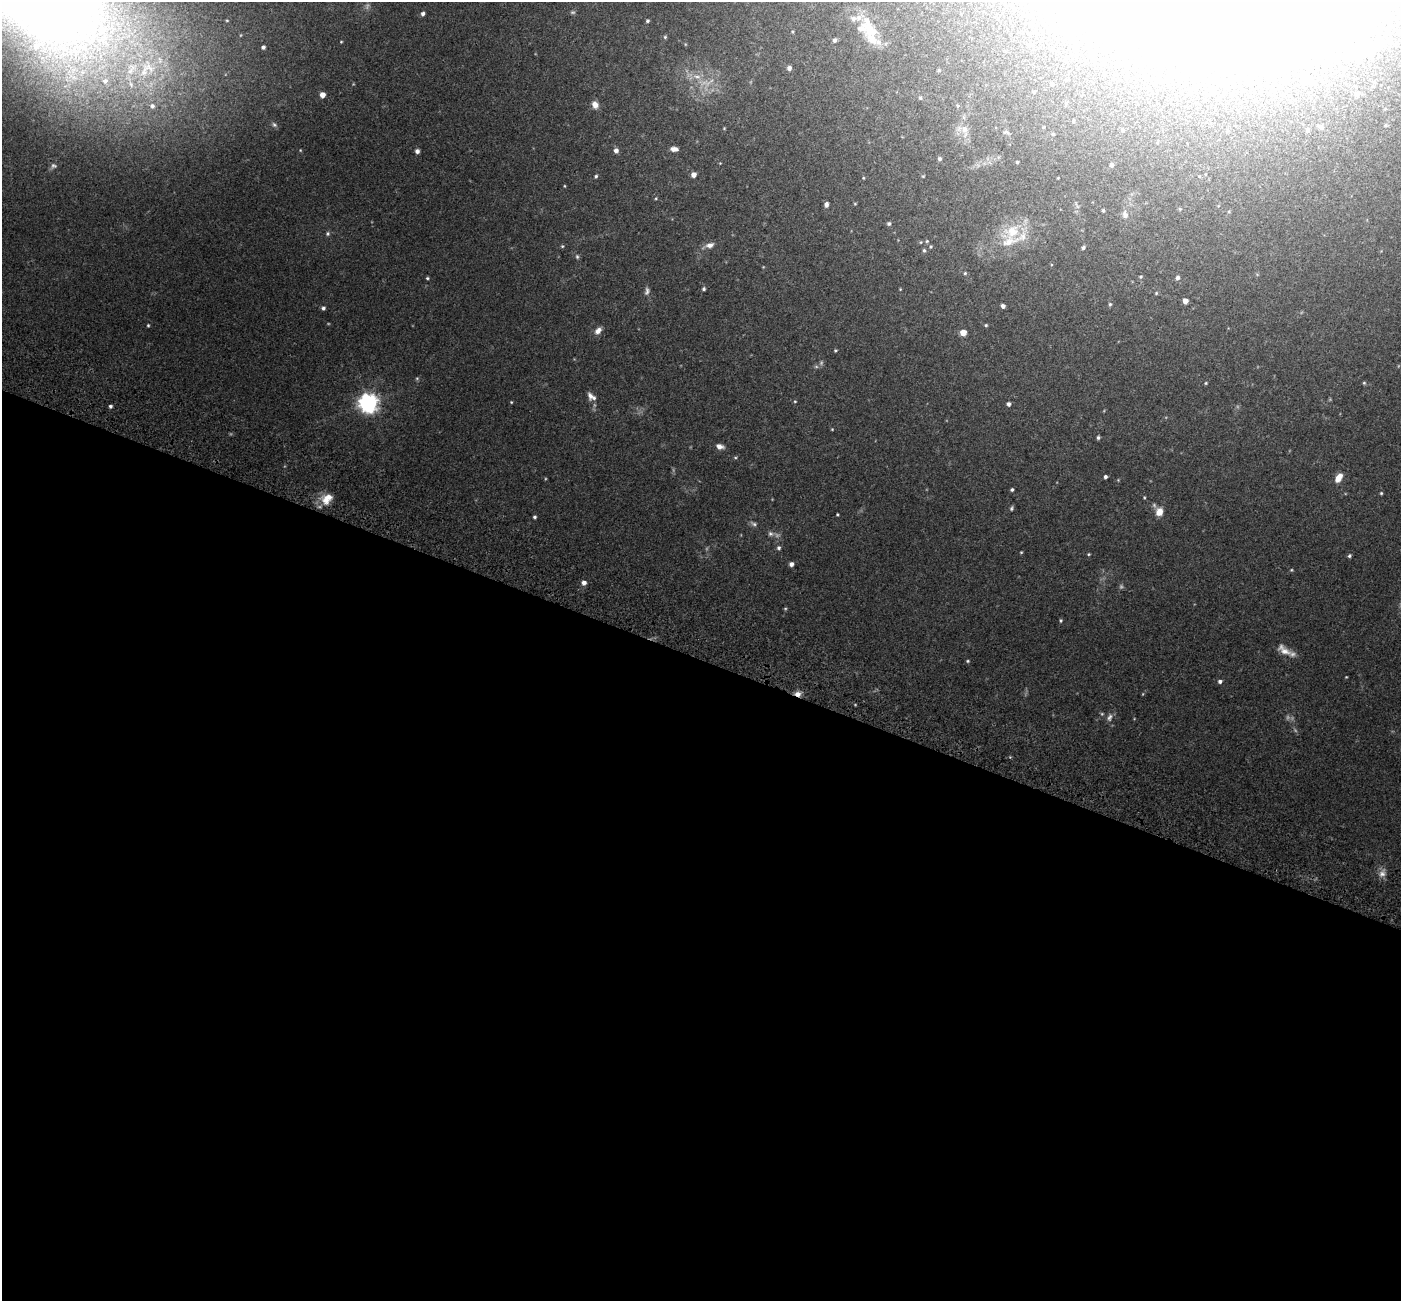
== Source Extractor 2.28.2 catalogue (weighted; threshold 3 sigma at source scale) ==
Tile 14 of 4 x 4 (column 2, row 4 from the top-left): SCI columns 1498-2896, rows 391-1689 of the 5785 x 5911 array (HDU 1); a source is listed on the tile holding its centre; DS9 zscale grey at full resolution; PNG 1403 x 1303 px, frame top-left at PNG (2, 2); no overlay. Shown black and unused: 49% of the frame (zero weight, under 3 of 5 exposures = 6% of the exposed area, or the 3 px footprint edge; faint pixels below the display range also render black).
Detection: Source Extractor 2.28.2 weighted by HDU 2 'WHT'; one run over the whole footprint, this tile lists its part. Background 0.0315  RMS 0.0028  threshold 0.0128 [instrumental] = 3 sigma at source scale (4.5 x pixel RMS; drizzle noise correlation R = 1.50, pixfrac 1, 0.0396/0.0396 arcsec/px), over >= 5 px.
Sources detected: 156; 13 too faint to see at this stretch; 10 inside a brighter object's white glare — not listed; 11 inside a brighter listed object's ellipse — not listed separately; the other 122 listed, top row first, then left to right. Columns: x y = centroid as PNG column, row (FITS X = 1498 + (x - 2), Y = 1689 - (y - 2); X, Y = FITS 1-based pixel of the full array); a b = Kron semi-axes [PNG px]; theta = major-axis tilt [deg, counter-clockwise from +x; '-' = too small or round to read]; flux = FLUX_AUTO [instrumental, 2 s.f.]
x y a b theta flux
423 14 5 4 - 0.66
647 21 4 3 - 0.43
1126 28 5 4 - 0.42
1054 29 4 4 - 0.92
871 30 27 21 -38 7
1070 33 5 5 - 1
665 37 4 4 - 0.32
834 40 5 4 - 0.63
341 42 3 3 - 0.21
1029 45 6 5 - 0.47
36 46 8 7 - 1.7
263 47 4 4 - 0.62
1052 49 4 4 - 0.31
1362 51 39 11 15 7.8
789 68 4 4 - 1.1
939 70 5 5 - 0.37
144 71 35 22 79 19
1223 74 6 6 - 0.7
697 76 13 7 -9 2
1159 78 6 5 - 0.83
105 81 11 10 - 2.6
1052 84 5 4 - 0.46
1034 92 3 3 - 0.32
1357 94 5 5 - 1.2
322 95 4 4 - 2.3
920 98 6 5 - 0.39
595 105 9 7 -65 1.7
152 106 8 7 - 1.1
958 106 6 4 -41 0.38
1073 121 4 3 - 0.27
274 125 8 6 -45 0.66
1321 127 6 5 - 0.6
724 128 4 4 - 0.22
1307 129 5 5 - 0.55
964 130 18 9 -74 3
1122 130 5 4 - 0.4
1053 134 4 4 - 0.35
674 149 9 5 -8 1.4
616 150 5 5 - 1.1
417 151 5 4 - 0.88
939 159 5 4 - 0.55
1017 162 3 3 - 0.31
720 163 4 3 - 0.18
1112 165 4 4 - 0.7
693 175 4 4 - 1.7
596 176 4 4 - 0.42
863 178 3 3 - 0.23
564 186 4 3 - 0.22
656 198 4 3 - 0.25
826 204 5 4 - 0.88
855 204 5 3 - 0.23
1180 209 5 4 - 0.32
1103 210 4 3 - 0.36
1125 215 10 7 -79 1.3
889 223 5 5 - 0.53
1012 231 33 18 28 8.8
328 233 6 6 - 0.5
927 241 5 4 - 0.31
921 242 5 3 - 0.21
709 245 14 6 18 1.7
562 246 5 4 - 0.32
931 247 4 3 - 0.27
1083 247 5 4 - 0.47
924 250 5 4 - 0.42
577 257 7 5 -64 0.51
965 273 4 4 - 0.3
1141 277 5 5 - 0.37
427 278 4 4 - 0.34
1178 278 5 5 - 0.79
704 289 4 4 - 0.48
900 289 4 3 - 0.2
647 291 11 6 77 0.96
1156 293 4 4 - 0.28
1185 301 4 4 - 1.7
1110 304 5 4 - 0.38
1003 306 4 4 - 0.95
323 308 4 4 - 0.59
148 325 4 4 - 0.29
986 325 4 4 - 0.3
598 331 10 7 47 1.5
963 332 5 5 - 3.7
835 350 4 3 - 0.29
1206 383 5 4 - 0.29
1364 383 5 5 - 0.34
590 396 12 8 -76 1.5
795 401 4 4 - 0.27
511 402 4 3 - 0.24
368 403 7 7 - 140
1009 404 5 4 - 0.76
110 406 4 4 - 0.55
832 429 4 4 - 0.21
1098 438 4 4 - 0.51
720 446 9 6 -14 1.4
735 457 5 3 - 0.29
1105 477 4 4 - 0.6
1339 478 10 6 59 2.8
1118 480 4 4 - 0.22
1012 490 4 3 - 0.41
1381 493 4 4 - 0.3
327 499 17 12 43 3.8
1012 508 5 4 - 0.42
1159 512 9 8 - 2.4
837 514 3 2 - 0.28
534 517 4 4 - 0.46
753 524 10 5 -25 0.75
770 534 8 7 - 0.85
779 548 5 5 - 0.56
1021 552 4 3 - 0.23
1089 554 4 3 - 0.27
1349 556 5 4 - 0.47
791 564 5 4 - 0.98
1291 570 5 4 - 0.27
584 583 5 5 - 1.3
785 609 5 4 - 0.28
1061 620 5 5 - 0.36
1284 650 21 9 -34 2.8
968 661 4 4 - 0.32
1346 677 3 2 - 0.2
1220 681 5 4 - 0.73
798 694 8 6 -17 1.6
1109 717 12 7 71 1.1
1382 873 12 9 63 1.6
Overlapping masked pixels (flux is a lower limit): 1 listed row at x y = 798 694